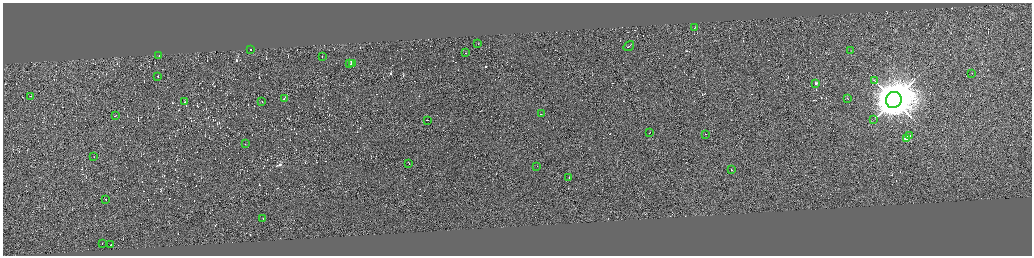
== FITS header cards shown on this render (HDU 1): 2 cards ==
NAXIS1  =                 4118
NAXIS2  =                 1013

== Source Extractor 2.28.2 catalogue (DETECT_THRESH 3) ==
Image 4118 x 1013 px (HDU 1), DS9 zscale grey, zoomed out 1/4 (1 PNG px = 4 x 4 image px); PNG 1034 x 258 px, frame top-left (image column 4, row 1010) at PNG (3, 3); each listed source drawn as its Kron ellipse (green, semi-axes under 4 px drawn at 4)
Background -0.0931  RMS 3.9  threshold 11.6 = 3 sigma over >= 5 px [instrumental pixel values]
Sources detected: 668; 630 cannot appear on this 1/4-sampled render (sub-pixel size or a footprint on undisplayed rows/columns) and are neither listed nor drawn; the other 38 listed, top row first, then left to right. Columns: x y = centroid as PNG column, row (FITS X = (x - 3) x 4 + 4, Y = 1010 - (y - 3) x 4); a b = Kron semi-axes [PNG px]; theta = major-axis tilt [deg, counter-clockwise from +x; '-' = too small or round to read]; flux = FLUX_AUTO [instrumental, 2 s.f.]
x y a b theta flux
695 27 2 1 - 4.0e+04
478 43 2 1 - 9.3e+03
629 46 6 1 35 4.6e+04
251 49 2 1 - 4.0e+04
850 50 2 1 - 1.1e+04
465 53 2 1 - 1.2e+04
159 55 2 1 - 2.0e+04
322 56 3 1 - 2.5e+04
352 63 2 2 - 6.3e+04
350 64 2 1 - 1.8e+04
972 73 2 1 - 1.3e+03
158 76 2 1 - 1.6e+04
875 81 2 1 - 4.7e+02
816 83 2 1 - 2.5e+04
31 96 2 1 - 1.5e+04
284 98 3 1 - 2.0e+04
848 98 2 1 - 2.3e+04
894 100 8 7 - 1.2e+07
262 101 2 1 - 1.2e+04
185 102 2 1 - 2.2e+04
541 114 3 1 - 3.2e+04
115 115 2 1 - 1.8e+04
874 119 4 1 - 1.5e+03
427 120 3 1 - 2.7e+04
650 132 2 1 - 2.3e+04
706 134 2 1 - 9.9e+03
910 135 2 2 - 2.1e+03
907 138 2 2 - 1.3e+05
245 143 2 1 - 7.2e+02
94 156 2 1 - 1.3e+03
409 163 2 1 - 2.0e+04
537 166 2 1 - 1.0e+03
731 169 2 1 - 1.9e+04
569 177 2 1 - 9.8e+03
106 199 2 1 - 1.7e+04
263 219 2 1 - 1.4e+04
102 243 2 1 - 1.2e+04
111 245 2 1 - 1.2e+04
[630 sub-pixel or undisplayed-footprint detections neither listed nor drawn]